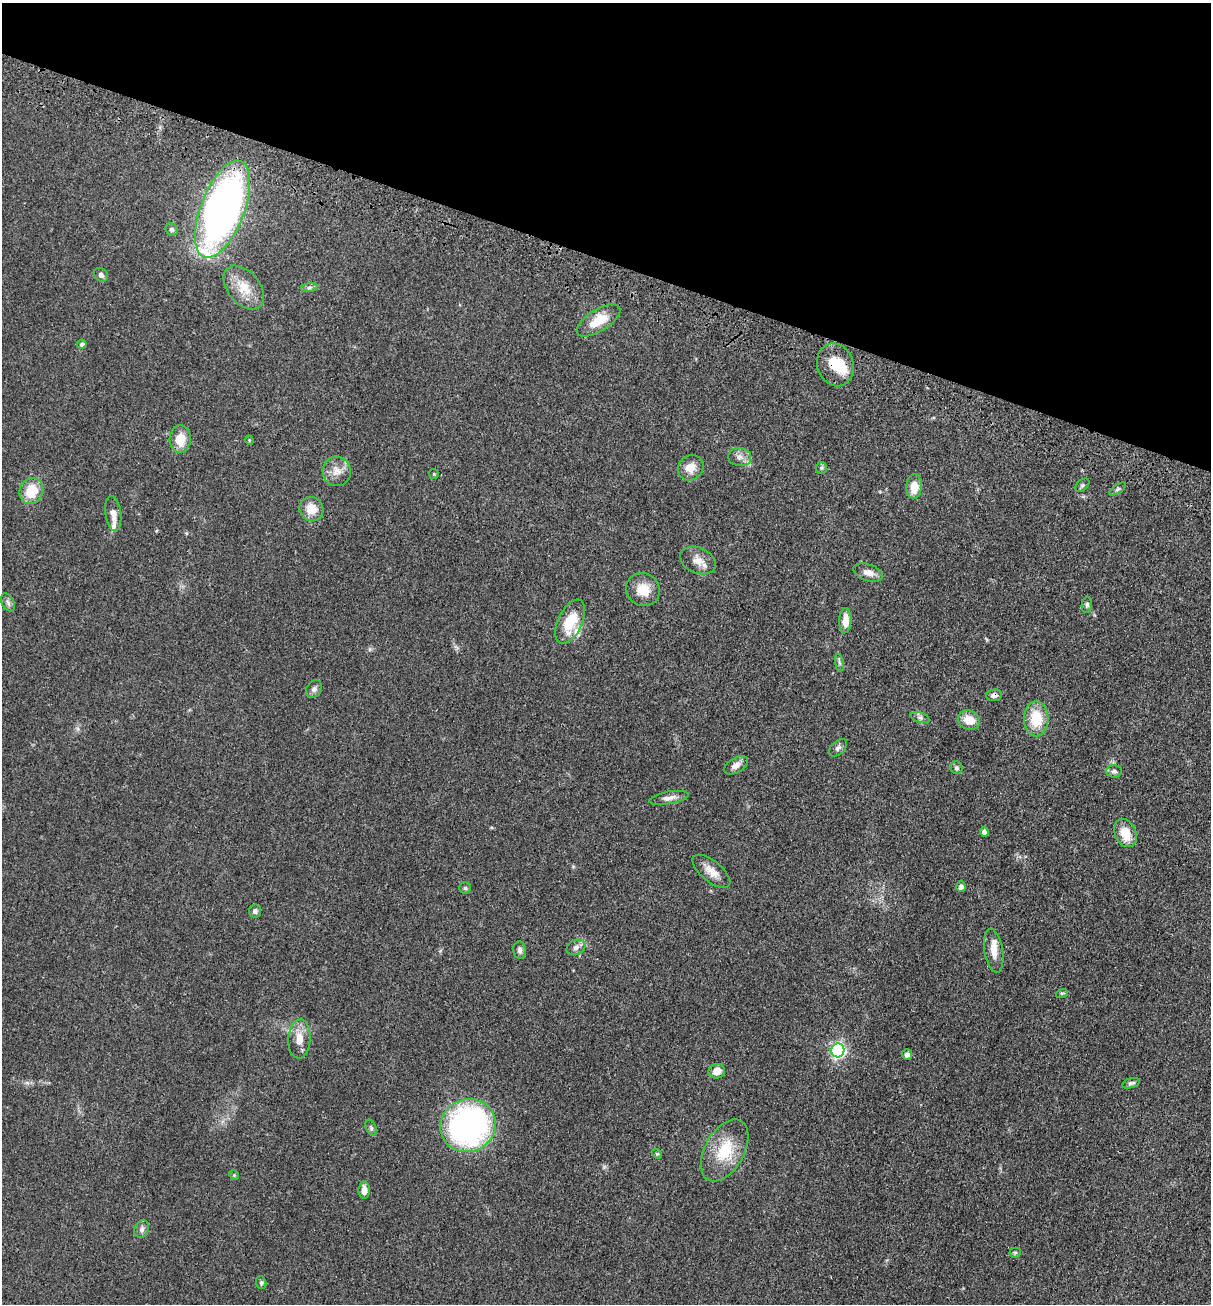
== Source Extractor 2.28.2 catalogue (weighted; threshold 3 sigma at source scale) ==
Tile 2 of 4 x 4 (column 2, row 1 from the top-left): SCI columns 1415-2623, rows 3980-5281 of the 5369 x 5354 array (HDU 1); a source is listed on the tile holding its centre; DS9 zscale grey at full resolution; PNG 1213 x 1306 px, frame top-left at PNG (2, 3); each listed source drawn as its Kron ellipse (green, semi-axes under 4 px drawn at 4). Shown black and unused: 20% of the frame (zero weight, under 3 of 4 exposures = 6% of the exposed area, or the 3 px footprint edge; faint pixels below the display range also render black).
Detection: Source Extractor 2.28.2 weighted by HDU 2 'WHT'; one run over the whole footprint, this tile lists its part. Background 0.0449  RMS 0.005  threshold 0.0225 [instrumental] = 3 sigma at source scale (4.5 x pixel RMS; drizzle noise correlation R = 1.50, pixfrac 1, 0.05/0.05 arcsec/px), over >= 5 px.
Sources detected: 67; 1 inside a brighter object's white glare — neither listed nor drawn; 3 inside a brighter listed object's ellipse — not listed separately; the other 63 listed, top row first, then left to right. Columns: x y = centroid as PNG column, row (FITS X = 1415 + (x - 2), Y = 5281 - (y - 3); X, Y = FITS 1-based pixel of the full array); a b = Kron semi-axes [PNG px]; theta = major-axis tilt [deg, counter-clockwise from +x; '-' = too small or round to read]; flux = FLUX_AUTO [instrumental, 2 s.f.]
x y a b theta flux
223 209 51 22 69 260
172 229 6 6 - 1.1
101 275 7 6 - 1.6
309 287 8 4 9 1.1
244 288 25 16 -50 11
599 320 25 11 32 11
82 344 5 4 - 1.3
835 365 22 18 -71 15
180 439 14 10 86 8.3
249 440 4 3 - 0.42
740 457 11 9 -6 3
691 468 13 12 - 5.6
821 468 6 5 - 0.84
337 471 15 14 - 5.2
434 474 5 4 - 0.55
1082 485 8 5 44 1.1
914 487 12 7 87 7.4
1118 489 9 4 34 0.83
31 491 13 11 69 12
311 509 12 11 - 7.2
113 513 17 8 -83 3.8
698 560 18 12 -24 5.1
868 573 15 8 -19 3.8
643 589 17 16 - 8.5
8 603 10 6 -63 1.6
1087 605 8 5 84 1.2
845 621 12 6 87 6
570 622 24 12 65 15
839 663 9 4 -81 1.1
314 689 9 7 55 1.8
994 695 8 6 8 1.9
920 718 10 5 -18 1.2
1036 719 18 12 -90 15
969 720 11 9 -25 7.1
838 748 10 6 42 1.6
736 765 13 7 30 3
956 768 6 6 - 1.2
1114 771 7 6 - 1.3
669 798 20 6 10 3.1
984 832 4 4 - 2.9
1125 833 14 10 -66 9.9
711 871 23 10 -39 5.4
961 887 5 4 - 2.2
465 888 5 5 - 0.81
255 911 6 6 - 1.5
576 947 10 7 25 2
519 950 9 6 -84 1.7
994 951 22 9 -80 5.2
1062 993 6 4 17 0.64
299 1039 19 11 87 6.9
838 1050 7 6 - 110
907 1055 5 5 - 2.3
717 1071 8 7 - 4.7
1131 1083 9 5 18 1.2
468 1126 28 26 23 140
371 1128 8 5 -64 1
725 1150 34 19 61 18
657 1154 5 4 - 0.56
234 1175 5 4 - 0.57
364 1190 8 5 89 3.3
142 1229 9 7 67 1.8
1015 1253 5 5 - 0.74
261 1283 6 5 - 0.82
Overlapping masked pixels (flux is a lower limit): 2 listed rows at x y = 835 365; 994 695